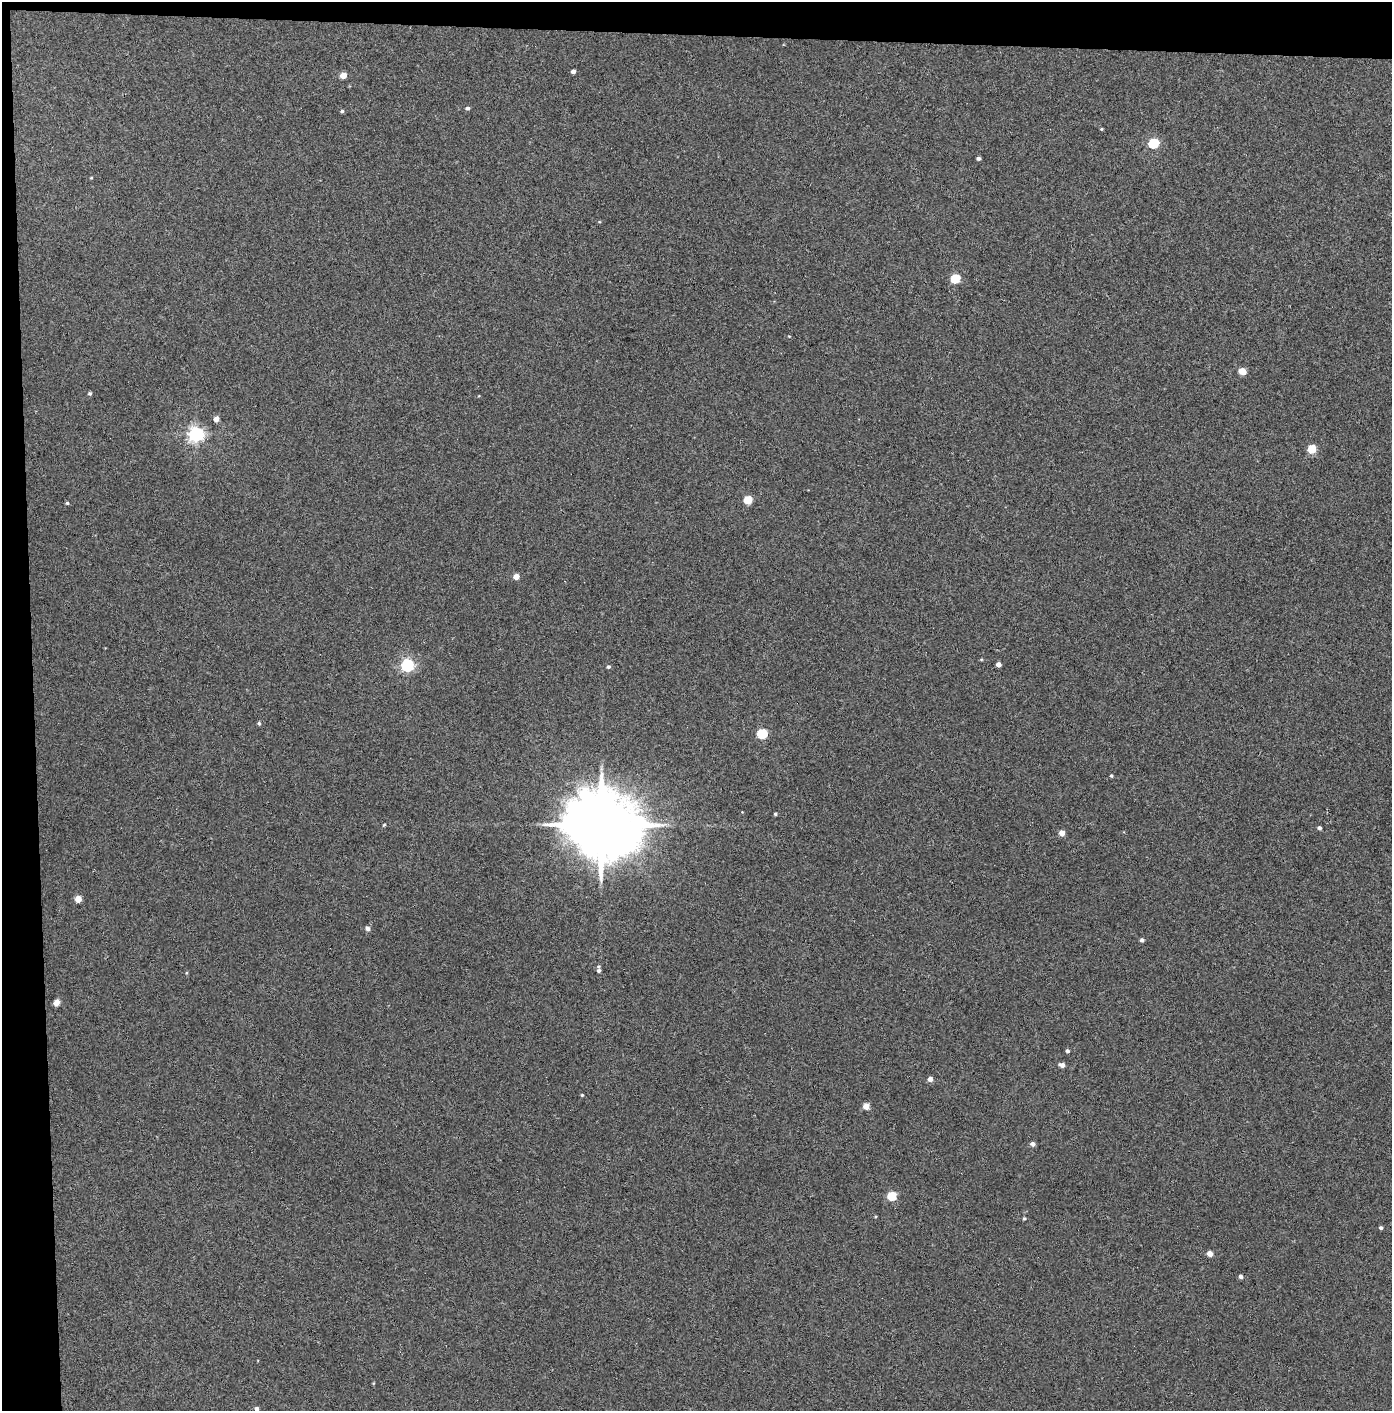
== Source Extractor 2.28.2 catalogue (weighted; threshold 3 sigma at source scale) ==
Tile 1 of 3 x 3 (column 1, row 1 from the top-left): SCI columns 75-1464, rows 2821-4229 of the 4317 x 4236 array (HDU 1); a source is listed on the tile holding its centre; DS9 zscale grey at full resolution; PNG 1394 x 1413 px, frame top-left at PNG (2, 2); no overlay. Shown black and unused: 5% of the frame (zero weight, under 3 of 4 exposures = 6% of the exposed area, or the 3 px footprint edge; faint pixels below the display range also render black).
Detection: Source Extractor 2.28.2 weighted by HDU 2 'WHT'; one run over the whole footprint, this tile lists its part. Background 0.081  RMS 0.0062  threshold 0.0279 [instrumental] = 3 sigma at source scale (4.5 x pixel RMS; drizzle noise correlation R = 1.50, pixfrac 1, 0.05/0.05 arcsec/px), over >= 5 px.
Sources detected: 45; all 45 listed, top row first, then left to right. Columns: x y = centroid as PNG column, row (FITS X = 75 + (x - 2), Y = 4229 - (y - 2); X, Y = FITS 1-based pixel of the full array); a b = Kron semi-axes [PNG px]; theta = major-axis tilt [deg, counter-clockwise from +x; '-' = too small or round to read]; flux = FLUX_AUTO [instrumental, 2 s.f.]
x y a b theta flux
573 71 4 4 - 1.9
343 75 5 4 - 6.8
467 108 4 4 - 1.4
342 111 4 4 - 0.83
1101 129 4 4 - 0.59
1154 143 6 5 - 38
978 158 4 4 - 1.3
91 178 4 3 - 0.49
955 279 6 5 - 27
1242 371 5 5 - 9.8
90 393 5 4 - 0.89
216 419 5 4 - 4
196 434 6 6 - 190
1312 449 5 5 - 19
748 500 5 5 - 20
67 503 4 4 - 0.72
516 577 5 4 - 5.6
998 664 4 4 - 2.8
407 665 6 6 - 100
608 667 5 4 - 0.95
259 723 4 4 - 0.91
762 734 5 5 - 39
1111 776 4 3 - 0.76
775 814 4 4 - 0.79
384 825 4 3 - 0.63
601 825 20 16 -13 6500
1319 828 4 4 - 1.3
1062 833 5 4 - 5.2
78 899 5 4 - 8.7
367 928 5 5 - 2.2
1142 940 4 4 - 1.5
599 971 5 5 - 1.3
56 1003 5 4 - 6.9
1067 1051 4 4 - 1.4
1062 1065 5 4 - 3
930 1079 4 4 - 3
582 1095 3 3 - 0.68
866 1106 4 4 - 7.8
1032 1144 5 4 - 2.3
892 1196 5 5 - 28
1024 1218 4 4 - 0.73
1381 1228 4 4 - 1.1
1210 1254 4 4 - 5.3
1241 1277 4 4 - 1.9
256 1409 5 4 - 1.9
Isophote crosses this tile's border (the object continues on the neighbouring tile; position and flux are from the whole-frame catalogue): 1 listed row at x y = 256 1409